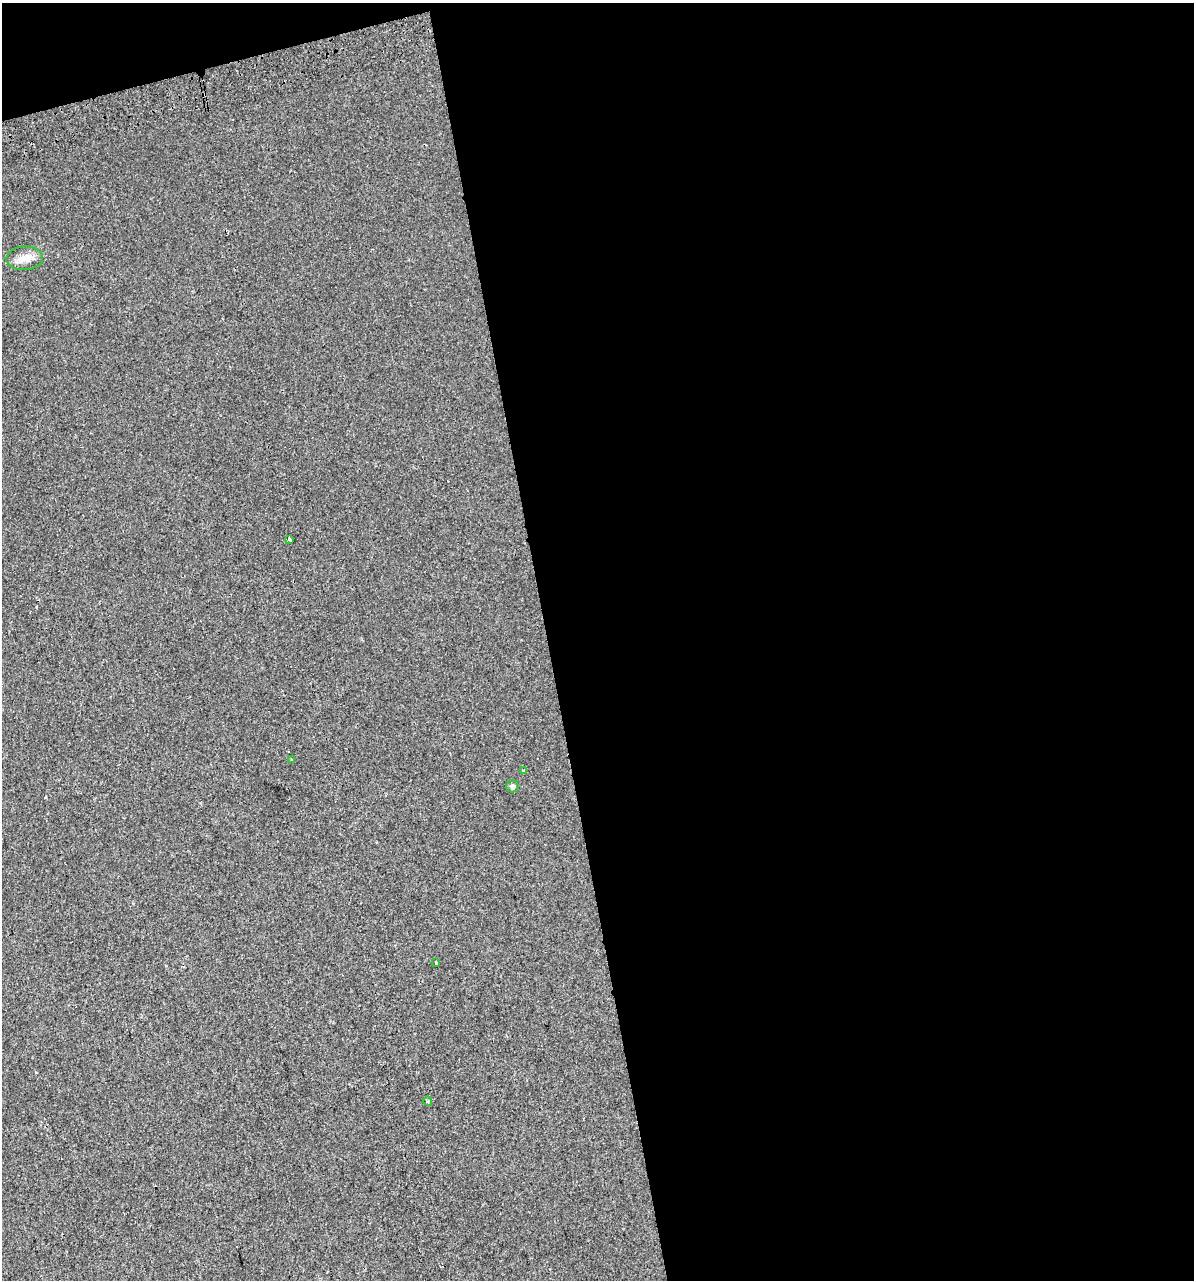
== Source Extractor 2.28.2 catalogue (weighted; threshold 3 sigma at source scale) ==
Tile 4 of 4 x 4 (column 4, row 1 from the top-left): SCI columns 3630-4821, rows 3878-5155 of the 4925 x 5196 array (HDU 1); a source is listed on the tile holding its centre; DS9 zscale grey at full resolution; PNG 1196 x 1282 px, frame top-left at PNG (2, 3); each listed source drawn as its Kron ellipse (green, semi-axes under 4 px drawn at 4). Shown black and unused: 56% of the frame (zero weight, under 2 of 3 exposures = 2% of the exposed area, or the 3 px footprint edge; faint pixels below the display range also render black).
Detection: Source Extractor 2.28.2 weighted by HDU 2 'WHT'; one run over the whole footprint, this tile lists its part. Background 0.00299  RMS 0.0037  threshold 0.0168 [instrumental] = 3 sigma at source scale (4.5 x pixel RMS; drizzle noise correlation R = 1.50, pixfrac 1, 0.0396/0.0396 arcsec/px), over >= 5 px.
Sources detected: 9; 2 cosmic-ray / hot-pixel residue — neither listed nor drawn; the other 7 listed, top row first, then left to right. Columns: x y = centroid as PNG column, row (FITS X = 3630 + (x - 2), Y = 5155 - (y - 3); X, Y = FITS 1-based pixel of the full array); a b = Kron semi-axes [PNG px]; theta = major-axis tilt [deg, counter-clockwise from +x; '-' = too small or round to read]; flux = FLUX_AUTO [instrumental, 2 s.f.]
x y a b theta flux
25 258 18 12 3 4
289 539 3 3 - 0.55
291 760 4 3 - 0.33
524 770 3 3 - 0.92
512 786 6 6 - 1.1
436 963 3 3 - 1.3
428 1101 5 3 - 0.4